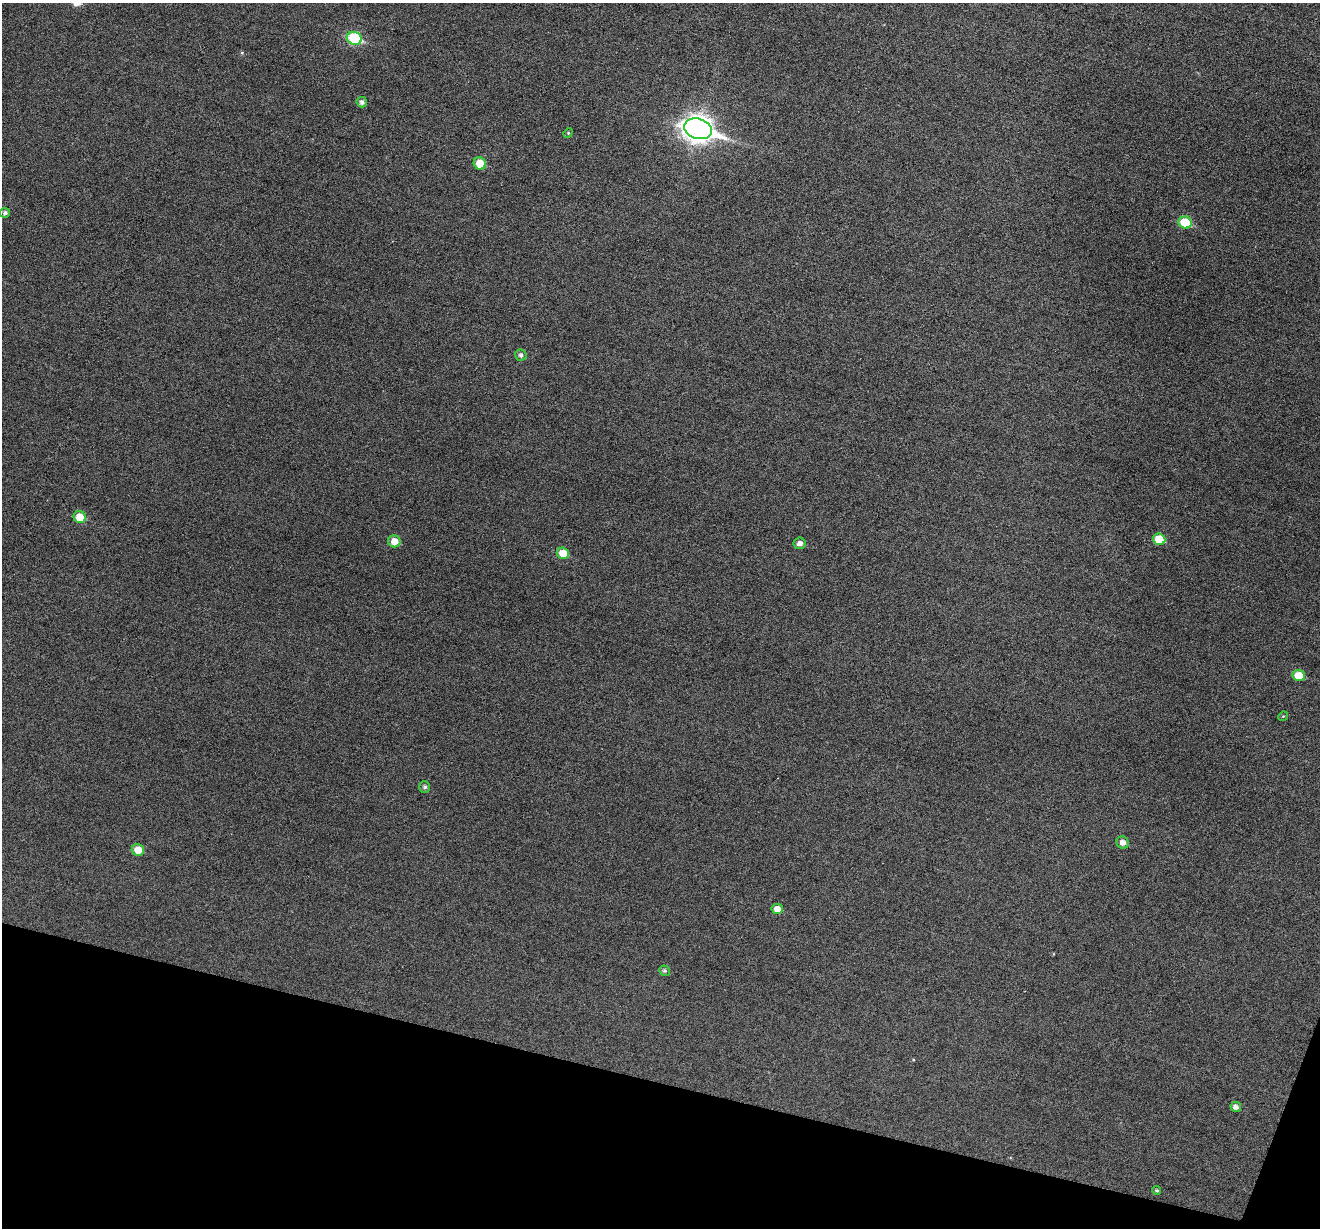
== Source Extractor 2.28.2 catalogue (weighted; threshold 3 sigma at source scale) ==
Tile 15 of 4 x 4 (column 3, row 4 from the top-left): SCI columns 2639-3956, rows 256-1481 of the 5274 x 5288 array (HDU 1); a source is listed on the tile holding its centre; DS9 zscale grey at full resolution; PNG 1322 x 1230 px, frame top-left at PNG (2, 3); each listed source drawn as its Kron ellipse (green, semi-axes under 4 px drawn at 4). Shown black and unused: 12% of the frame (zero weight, under 3 of 6 exposures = <1% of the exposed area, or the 3 px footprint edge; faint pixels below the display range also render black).
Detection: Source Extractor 2.28.2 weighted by HDU 2 'WHT'; one run over the whole footprint, this tile lists its part. Background 0.0501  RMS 0.0057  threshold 0.0234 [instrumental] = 3 sigma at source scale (4.09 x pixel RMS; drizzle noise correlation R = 1.36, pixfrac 0.8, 0.05/0.05 arcsec/px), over >= 5 px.
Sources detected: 22; all 22 listed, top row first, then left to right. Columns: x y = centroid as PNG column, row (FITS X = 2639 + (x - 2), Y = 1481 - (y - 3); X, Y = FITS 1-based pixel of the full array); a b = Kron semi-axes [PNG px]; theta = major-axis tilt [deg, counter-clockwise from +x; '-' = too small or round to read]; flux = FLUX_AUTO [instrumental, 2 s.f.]
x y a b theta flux
354 38 8 6 -21 40
362 102 5 5 - 1.9
698 129 14 10 -17 550
568 133 5 4 - 0.54
480 163 6 6 - 11
5 213 5 5 - 1.7
1185 223 7 6 - 18
521 355 6 5 - 1.5
80 517 6 6 - 11
1159 539 6 5 - 12
394 541 6 6 - 6.7
800 543 6 5 - 2.8
563 553 6 5 - 9.6
1299 675 6 5 - 11
1283 716 5 4 - 0.54
425 787 6 5 - 1.4
1123 842 6 6 - 3.3
138 850 6 6 - 7.1
777 909 6 5 - 5.3
664 971 5 5 - 1.1
1236 1107 5 5 - 2.6
1157 1190 4 4 - 0.75